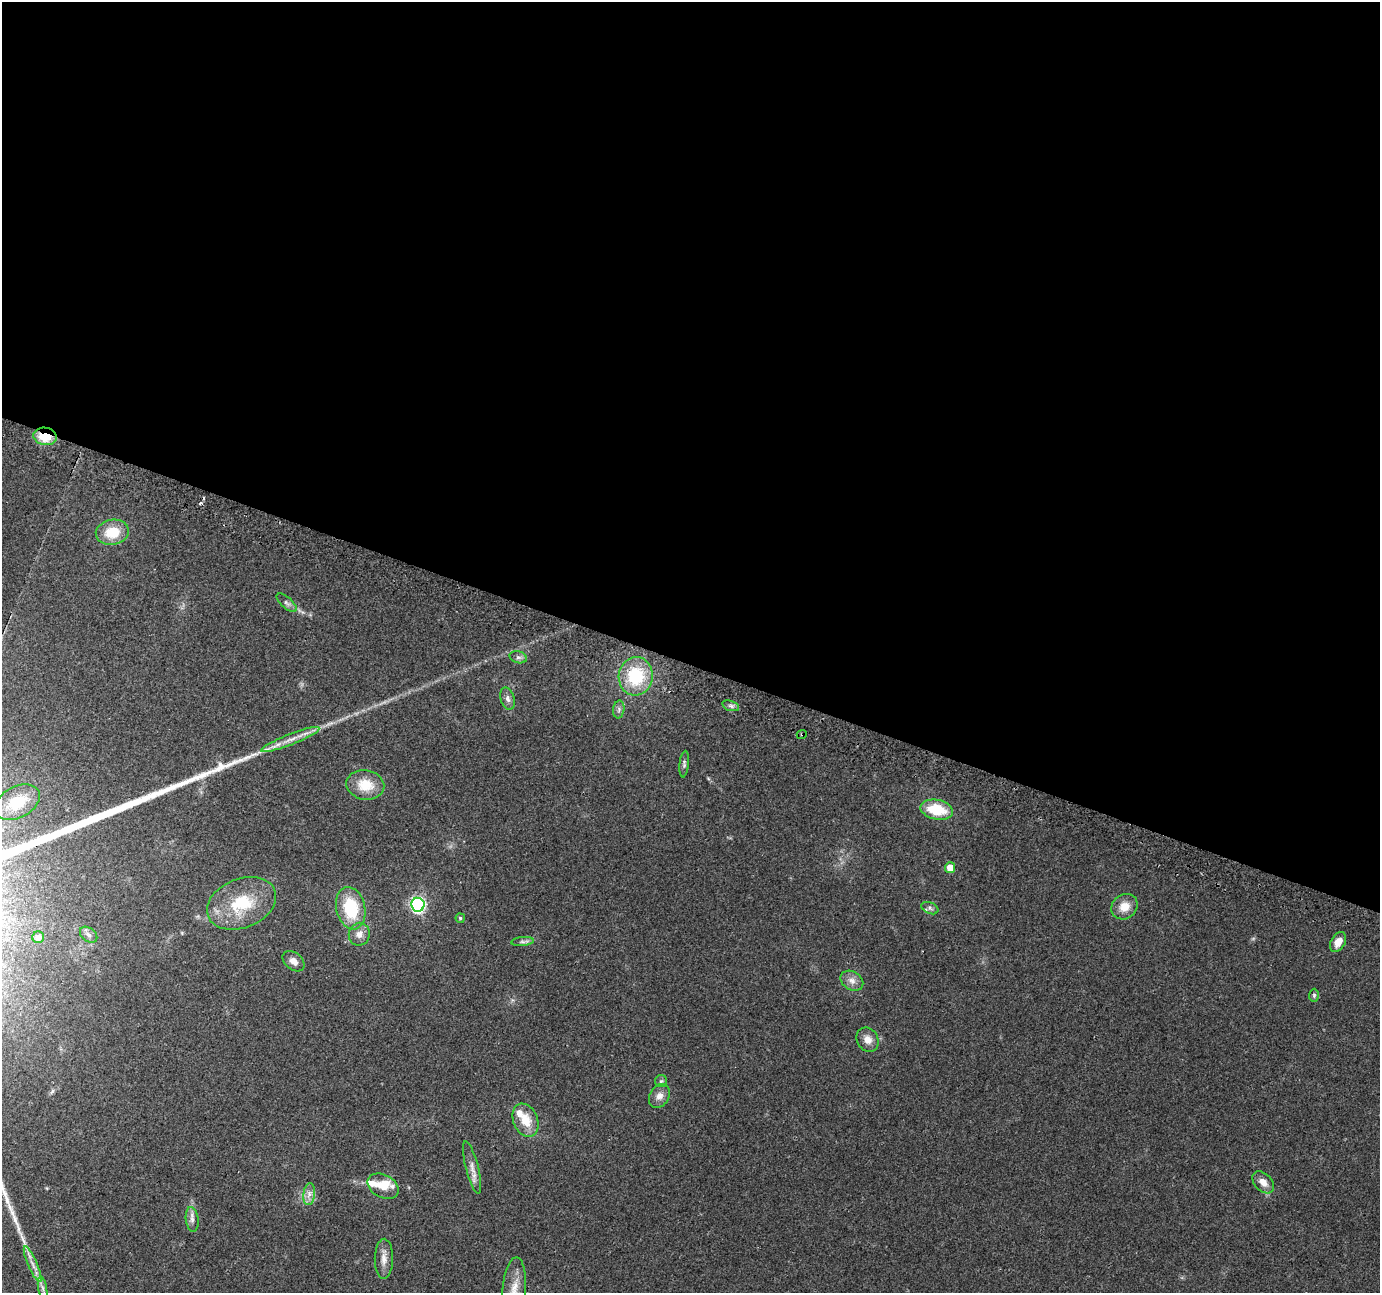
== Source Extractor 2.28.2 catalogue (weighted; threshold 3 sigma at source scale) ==
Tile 3 of 4 x 4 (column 3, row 1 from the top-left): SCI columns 2776-4153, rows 4182-5472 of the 5541 x 5715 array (HDU 1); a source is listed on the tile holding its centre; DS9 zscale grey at full resolution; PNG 1382 x 1295 px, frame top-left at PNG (2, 2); each listed source drawn as its Kron ellipse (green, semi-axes under 4 px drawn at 4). Shown black and unused: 51% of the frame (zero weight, under 2 of 3 exposures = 2% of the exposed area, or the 3 px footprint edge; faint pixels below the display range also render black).
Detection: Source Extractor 2.28.2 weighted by HDU 2 'WHT'; one run over the whole footprint, this tile lists its part. Background 0.0562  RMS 0.0084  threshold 0.0379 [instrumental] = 3 sigma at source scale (4.5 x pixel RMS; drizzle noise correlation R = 1.50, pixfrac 1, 0.0396/0.0396 arcsec/px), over >= 5 px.
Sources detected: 47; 1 cosmic-ray / hot-pixel residue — neither listed nor drawn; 4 inside a brighter listed object's ellipse — not listed separately; the other 42 listed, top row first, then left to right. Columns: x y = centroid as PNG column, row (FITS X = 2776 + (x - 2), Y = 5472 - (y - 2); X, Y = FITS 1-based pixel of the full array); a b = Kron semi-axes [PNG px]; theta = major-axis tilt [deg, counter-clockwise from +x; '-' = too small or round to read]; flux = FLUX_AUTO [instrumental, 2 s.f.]
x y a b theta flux
45 436 12 8 -8 22
112 532 16 12 10 22
287 603 12 5 -41 2.9
518 657 9 6 -16 2.5
636 676 19 17 82 43
508 699 11 7 -74 3.5
731 706 9 5 -18 2.4
619 709 9 5 84 2.3
802 734 5 3 - 0.94
290 739 31 5 21 10
684 764 13 4 84 2.2
365 785 19 14 -10 19
17 802 24 15 28 25
937 810 16 10 -11 29
950 868 5 5 - 10
242 903 36 24 22 45
418 905 7 6 - 190
1124 907 14 12 39 11
351 908 21 14 -77 43
930 908 9 5 -23 2.3
460 918 4 4 - 1.3
359 934 11 10 - 6.3
89 935 10 6 -38 3
38 937 6 6 - 5
522 942 11 4 5 2.5
1338 942 11 7 60 8
294 961 12 8 -39 5.4
852 981 12 9 -33 5.5
1314 995 6 5 - 1.4
868 1040 12 10 -60 6.9
661 1081 6 6 - 1.7
659 1096 13 9 59 5.9
525 1120 17 12 -67 16
472 1168 27 6 -76 6.9
1263 1182 13 8 -46 7.4
383 1186 16 11 -28 11
309 1194 11 5 83 4.5
192 1219 12 6 -84 4.1
384 1259 20 9 89 7.3
33 1264 19 4 -66 5.9
43 1288 11 4 -79 3.1
514 1289 31 11 86 17
Overlapping masked pixels (flux is a lower limit): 2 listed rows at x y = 45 436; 802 734
Isophote crosses this tile's border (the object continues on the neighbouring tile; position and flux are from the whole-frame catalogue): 1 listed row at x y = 514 1289